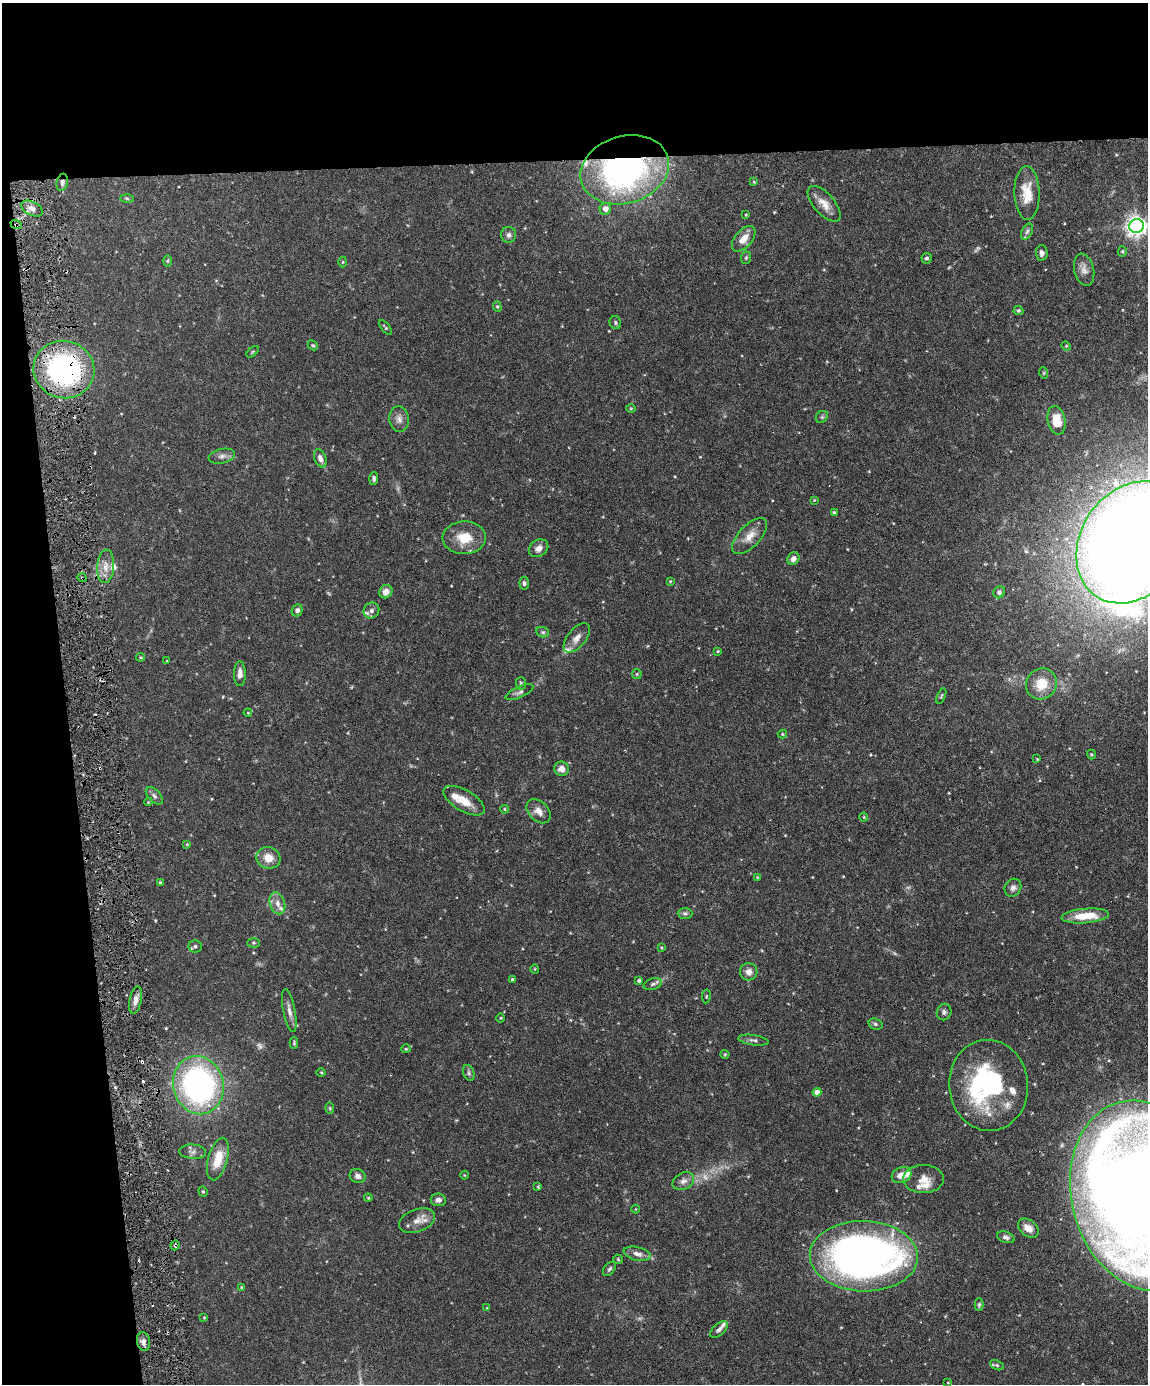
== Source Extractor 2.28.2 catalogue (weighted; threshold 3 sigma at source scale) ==
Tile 1 of 4 x 3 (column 1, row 1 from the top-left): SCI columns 2-1147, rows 2999-4380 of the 4585 x 4509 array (HDU 1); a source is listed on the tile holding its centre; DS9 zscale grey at full resolution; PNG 1150 x 1386 px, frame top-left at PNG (2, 3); each listed source drawn as its Kron ellipse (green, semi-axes under 4 px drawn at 4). Shown black and unused: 17% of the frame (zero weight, under 3 of 6 exposures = <1% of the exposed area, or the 3 px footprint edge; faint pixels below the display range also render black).
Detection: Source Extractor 2.28.2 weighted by HDU 2 'WHT'; one run over the whole footprint, this tile lists its part. Background 0.0991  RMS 0.0036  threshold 0.0148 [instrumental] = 3 sigma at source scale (4.09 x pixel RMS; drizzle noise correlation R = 1.36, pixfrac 0.8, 0.05/0.05 arcsec/px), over >= 5 px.
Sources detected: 155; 5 too faint to see at this stretch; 1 inside a brighter object's white glare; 4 cosmic-ray / hot-pixel residue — neither listed nor drawn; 10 inside a brighter listed object's ellipse — not listed separately; the other 135 listed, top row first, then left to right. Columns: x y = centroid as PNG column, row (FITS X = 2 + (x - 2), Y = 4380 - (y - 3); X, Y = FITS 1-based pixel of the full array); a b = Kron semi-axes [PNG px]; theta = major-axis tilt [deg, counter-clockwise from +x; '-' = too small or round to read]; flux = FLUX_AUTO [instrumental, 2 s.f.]
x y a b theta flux
625 170 45 33 17 99
62 182 8 5 78 1.1
754 182 3 3 - 0.33
1027 193 27 12 -88 7
127 198 7 4 -2 0.48
824 204 22 10 -49 3.9
32 209 11 6 -27 1.9
605 209 6 6 - 2.6
746 215 3 3 - 0.26
16 224 6 3 -20 0.56
1137 226 7 7 - 210
1027 231 8 5 63 0.77
509 235 8 7 - 1.2
744 239 15 8 49 3.7
1122 251 5 4 - 0.41
1042 253 7 6 - 1.1
746 258 6 5 - 0.53
927 258 5 5 - 0.87
167 261 6 4 90 0.45
343 262 5 3 - 0.33
1084 270 16 10 -77 2.3
497 307 5 4 - 0.45
1018 311 5 4 - 0.52
615 323 7 5 -75 0.6
385 328 9 3 -51 0.44
313 345 5 4 - 0.4
1066 346 4 4 - 0.34
252 352 7 3 41 0.35
64 370 30 28 -17 60
1044 373 6 3 -72 0.34
631 408 5 3 - 0.29
822 417 7 5 45 0.58
399 419 13 10 -85 2
1057 420 14 8 -77 7.4
222 456 13 7 12 1.5
320 458 9 5 -68 1.5
374 479 6 4 86 0.7
814 500 3 3 - 0.28
834 513 4 3 - 0.76
750 536 22 11 46 4.2
464 538 21 16 1 7.7
1132 542 65 51 56 870
538 548 10 8 33 2.2
793 559 7 5 53 1.6
106 566 17 8 86 3.4
82 578 5 3 - 0.37
670 581 4 4 - 0.31
524 583 6 5 - 0.68
386 592 7 6 - 2.5
999 592 6 5 - 1
297 610 6 5 - 1.1
371 611 8 7 - 1.4
543 632 6 5 - 0.55
577 638 17 9 50 2.7
718 651 3 2 - 0.33
141 657 4 3 - 0.33
167 661 3 2 - 0.28
240 674 12 6 -90 2
637 674 5 5 - 0.39
521 683 6 5 - 0.51
1041 684 16 15 - 7.2
519 692 15 5 24 1.1
941 696 8 3 68 0.43
248 713 4 4 - 0.27
782 734 5 4 - 0.4
1091 755 5 4 - 0.42
1037 759 3 2 - 0.24
561 769 7 7 - 2.5
154 796 10 6 -45 1
464 801 23 10 -31 5.8
148 802 4 3 - 0.28
504 809 4 4 - 0.39
538 811 14 9 -44 2.5
864 817 4 4 - 0.3
187 844 4 4 - 0.3
268 858 12 10 -16 4.2
757 877 3 3 - 0.21
160 882 3 3 - 0.33
1013 888 9 8 - 1.3
277 903 11 7 -71 2
685 913 7 5 -1 0.7
1085 916 24 7 5 8.3
253 943 6 4 -1 0.45
195 946 7 6 - 0.73
661 948 4 3 - 0.35
535 969 4 3 - 0.25
749 972 9 8 - 2.1
512 980 4 3 - 0.62
639 981 4 4 - 0.77
653 984 9 5 18 0.88
706 996 7 3 81 0.39
135 1000 14 6 78 1.9
289 1011 22 6 -79 2.1
944 1012 8 7 - 1.1
501 1018 4 3 - 0.3
875 1024 7 5 -18 0.69
753 1040 15 5 -8 1.1
294 1043 5 3 - 0.4
406 1049 5 4 - 0.36
725 1054 4 4 - 0.33
321 1072 5 3 - 0.28
469 1073 8 5 -73 0.82
198 1085 29 25 -76 89
989 1085 45 39 -85 50
817 1092 4 4 - 3
330 1108 6 4 -89 0.43
193 1152 13 7 -3 1.4
218 1159 22 9 74 7.2
465 1175 4 3 - 0.25
902 1175 10 7 21 3.2
358 1176 8 7 - 1.4
923 1179 20 14 0 4.1
683 1181 11 8 28 1.7
538 1187 3 3 - 0.47
203 1191 5 4 - 0.41
1144 1196 96 72 -75 890
368 1198 4 3 - 0.35
438 1200 7 6 - 1.4
635 1209 4 3 - 0.23
417 1221 19 11 19 3.4
1028 1228 12 8 -36 2.8
1006 1237 9 5 -19 1
175 1245 5 3 - 0.5
637 1254 14 6 -13 2
864 1256 54 35 -2 190
618 1259 5 4 - 0.36
609 1269 8 5 50 0.77
241 1287 4 3 - 0.25
979 1305 6 4 89 0.6
487 1308 4 3 - 0.28
204 1317 3 3 - 0.26
719 1330 10 6 40 1
143 1342 9 6 -80 1.5
997 1365 7 4 -25 0.55
948 1383 4 2 - 0.23
Overlapping masked pixels (flux is a lower limit): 6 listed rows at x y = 625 170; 62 182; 16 224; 64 370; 82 578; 175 1245
Isophote crosses this tile's border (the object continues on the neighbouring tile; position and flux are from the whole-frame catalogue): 3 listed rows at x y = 1137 226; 1132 542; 1144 1196